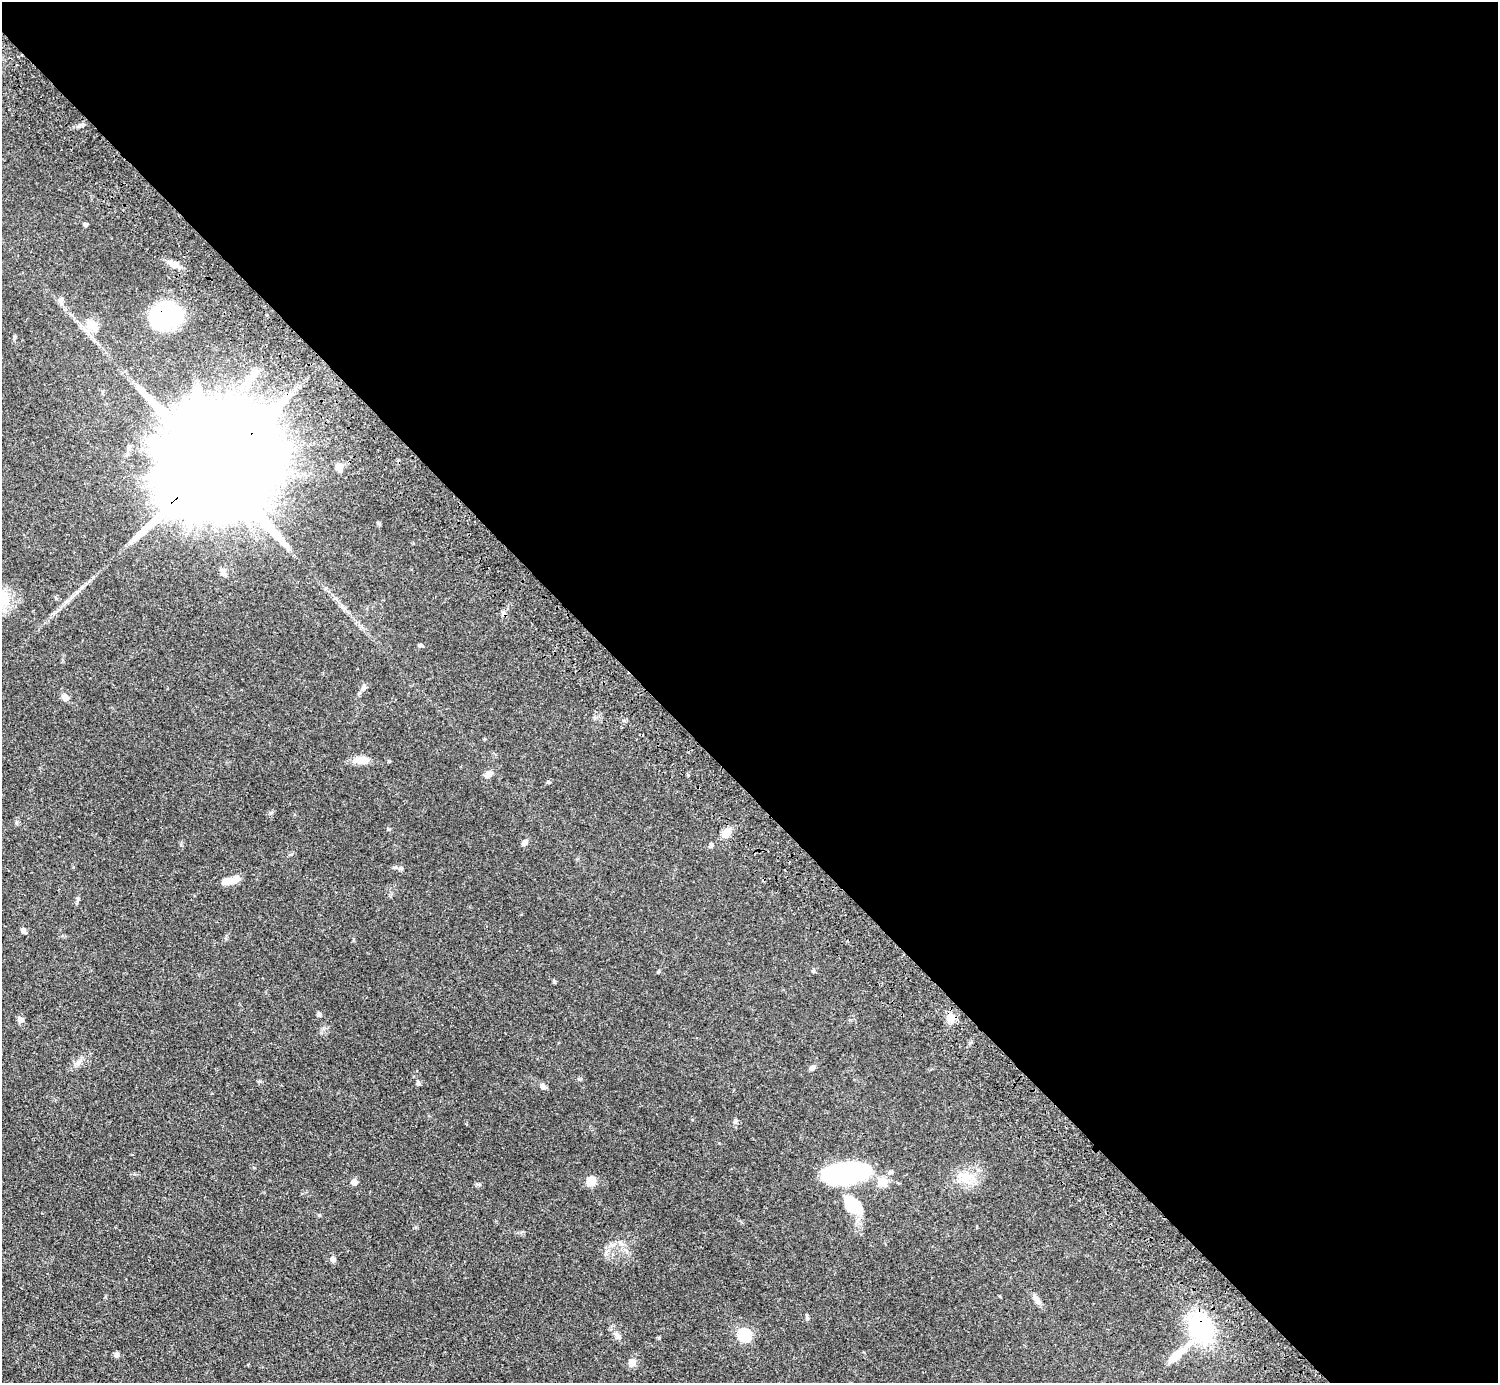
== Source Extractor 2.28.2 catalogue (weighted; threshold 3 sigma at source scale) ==
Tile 8 of 4 x 4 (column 4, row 2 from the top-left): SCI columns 4532-6027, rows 3103-4483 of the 6034 x 6030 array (HDU 1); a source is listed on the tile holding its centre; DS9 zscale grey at full resolution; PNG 1500 x 1385 px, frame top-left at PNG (2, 2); no overlay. Shown black and unused: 57% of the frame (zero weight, under 3 of 5 exposures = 3% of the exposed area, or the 3 px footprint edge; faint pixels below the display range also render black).
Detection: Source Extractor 2.28.2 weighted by HDU 2 'WHT'; one run over the whole footprint, this tile lists its part. Background 0.0615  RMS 0.0038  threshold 0.017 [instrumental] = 3 sigma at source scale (4.5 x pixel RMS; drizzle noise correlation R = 1.50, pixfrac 1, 0.05/0.05 arcsec/px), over >= 5 px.
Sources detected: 51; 3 inside a brighter object's white glare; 1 cosmic-ray / hot-pixel residue — not listed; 1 inside a brighter listed object's ellipse — not listed separately; the other 46 listed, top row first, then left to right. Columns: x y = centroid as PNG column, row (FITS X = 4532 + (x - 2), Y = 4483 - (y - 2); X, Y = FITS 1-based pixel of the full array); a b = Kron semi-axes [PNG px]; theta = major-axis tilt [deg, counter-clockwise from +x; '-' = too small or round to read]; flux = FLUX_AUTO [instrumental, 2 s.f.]
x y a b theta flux
86 224 4 4 - 0.63
174 264 16 6 -29 2.8
61 300 10 7 76 1.3
166 315 27 22 10 47
92 325 16 11 -42 5.2
251 378 37 11 52 8.3
129 447 8 5 74 0.93
213 466 60 24 41 22000
339 467 9 7 -61 2.5
223 572 12 7 -64 1.5
3 598 20 16 -71 8.3
420 645 7 3 9 0.53
364 688 8 6 45 1.1
65 697 9 7 -36 1.9
362 760 17 10 1 3.6
488 774 10 7 44 2
548 782 5 4 - 0.43
16 822 8 4 82 0.6
726 832 11 8 43 3.3
525 842 8 6 53 1.4
711 845 6 5 - 0.79
235 879 14 7 30 3.5
78 899 6 4 -73 0.5
23 930 6 6 - 1
813 971 5 5 - 0.51
319 1014 6 5 - 0.79
951 1018 9 9 - 4
21 1020 8 7 - 1.4
78 1062 12 5 51 1.5
812 1068 8 6 43 1.1
418 1083 7 4 -71 0.68
543 1086 8 6 -37 1.4
852 1173 51 18 9 44
967 1177 16 10 -15 5
591 1181 9 8 - 4.7
354 1182 7 6 - 1.5
853 1205 24 15 -41 12
333 1259 7 6 - 1.1
1037 1299 18 6 -54 1.8
807 1317 9 3 -82 0.6
1201 1328 23 16 -55 39
744 1335 6 6 - 37
618 1336 12 4 -47 1.3
117 1355 7 5 -14 0.89
1176 1356 35 9 41 6.3
632 1362 10 9 - 2.2
Overlapping masked pixels (flux is a lower limit): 3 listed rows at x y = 166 315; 213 466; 1201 1328
Isophote crosses this tile's border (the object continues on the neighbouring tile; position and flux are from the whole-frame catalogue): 1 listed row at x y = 3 598
Unlisted compact peaks at least as high as the median listed source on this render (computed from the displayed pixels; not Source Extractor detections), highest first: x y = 658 972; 735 1122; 554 981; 271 813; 659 1338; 388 829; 579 1079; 319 1215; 389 761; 400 868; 79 126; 181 845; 606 1253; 321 1033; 478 1184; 260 1081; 416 1227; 14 338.